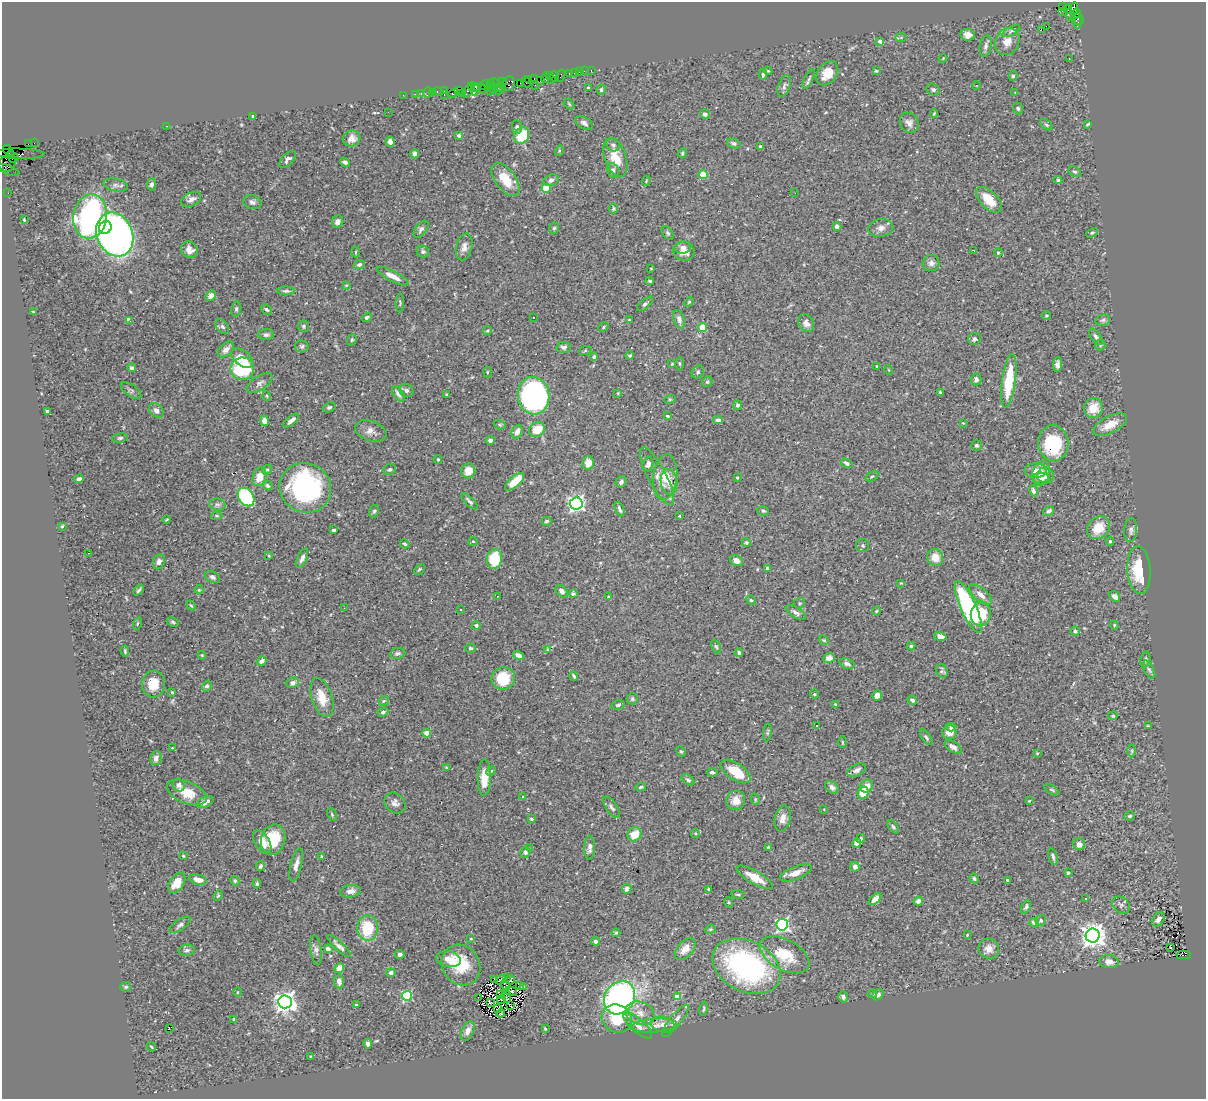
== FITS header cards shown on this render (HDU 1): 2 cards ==
NAXIS1  =                 1204
NAXIS2  =                 1097

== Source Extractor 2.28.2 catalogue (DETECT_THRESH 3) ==
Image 1204 x 1097 px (HDU 1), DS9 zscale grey, 1 PNG px = 1 image px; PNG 1208 x 1101 px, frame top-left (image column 1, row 1097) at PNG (2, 2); each listed source drawn as its Kron ellipse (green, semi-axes under 4 px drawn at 4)
Background 0.54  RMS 0.021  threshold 0.0639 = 3 sigma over >= 5 px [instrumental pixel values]
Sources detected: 476; all 476 listed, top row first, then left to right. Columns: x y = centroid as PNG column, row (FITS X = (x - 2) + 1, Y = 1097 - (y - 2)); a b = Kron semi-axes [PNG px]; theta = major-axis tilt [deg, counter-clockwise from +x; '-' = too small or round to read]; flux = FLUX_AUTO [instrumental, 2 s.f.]
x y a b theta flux
1062 7 3 2 - 7.5
1068 9 4 3 - 120
1062 11 3 3 - 1.4
1072 11 9 4 68 380
1076 13 5 3 - 110
1077 19 6 5 - 61
1078 23 6 2 77 35
1046 26 2 2 - 690
1041 30 3 2 - 7.3
1011 31 10 4 26 3.4
968 35 7 5 -9 9.2
901 38 6 4 0 1.6
880 41 4 3 - 6.8
1007 42 14 11 61 16
986 46 11 5 78 5
943 58 4 3 - 1.2
1069 59 2 2 - 0.98
591 70 2 2 - 4.6
584 71 2 2 - 3.4
768 71 4 3 - 1.4
876 71 4 3 - 1.6
579 72 2 2 - 6.6
574 73 2 2 - 7
827 73 13 9 54 21
569 74 3 3 - 80
763 74 5 4 - 2.7
550 76 2 2 - 23
560 76 6 2 72 12
1013 76 5 4 - 2.6
554 77 5 2 - 29
534 78 3 2 - 17
545 78 5 3 - 42
528 79 4 4 - 55
809 79 11 4 65 3.5
540 80 3 2 - 33
551 80 2 2 - 68
502 82 4 2 - 20
526 82 5 3 - 48
495 83 5 4 - 40
520 83 2 2 - 13
509 84 7 6 - 120
485 85 6 3 28 44
491 85 4 2 - 13
535 85 3 2 - 27
976 85 4 3 - 1.3
474 86 3 3 - 26
784 86 11 6 71 5
501 87 5 3 - 38
588 87 3 3 - 2.3
479 88 12 2 -6 61
492 88 5 2 - 13
498 89 5 5 - 120
601 89 5 4 - 2.9
459 90 2 2 - 8.6
469 90 9 4 55 36
475 90 5 3 - 60
482 90 4 3 - 40
933 90 7 5 -31 3.6
444 91 3 2 - 25
490 91 4 2 - 11
432 92 3 2 - 3.4
438 92 5 3 - 27
1015 92 3 3 - 1.4
421 93 3 2 - 12
428 93 5 2 - 24
453 93 5 3 - 62
462 93 2 2 - 27
415 94 2 2 - 16
403 95 2 2 - 6.1
444 95 3 2 - 13
569 104 6 4 -45 1.7
1018 108 6 5 - 2.6
388 112 2 2 - 0.71
705 114 5 4 - 4.7
934 114 4 3 - 1.6
253 117 4 3 - 3.1
584 123 10 5 -30 5.1
909 123 10 9 - 8
1088 124 4 2 - 1.9
1046 125 7 4 -38 2.3
166 126 3 2 - 1.3
517 127 7 5 -82 3
459 135 3 3 - 2.8
522 135 9 7 58 47
352 139 9 8 - 8.9
390 142 5 4 - 4.9
34 143 2 2 - 5.5
734 143 7 5 -18 3.4
29 144 4 2 - 19
613 145 7 6 - 3.9
760 146 3 3 - 1.8
7 149 4 4 - 20
559 151 5 3 - 1.4
682 153 5 4 - 1.8
19 154 25 5 -2 89
415 154 4 4 - 4.8
11 155 4 4 - 380
615 157 20 10 -71 24
14 158 5 3 - 270
288 159 10 5 45 4.6
345 162 5 3 - 4.2
7 163 9 7 31 110
9 170 12 4 -22 9.4
613 171 7 6 - 5.1
1075 172 6 4 -33 2.9
703 175 4 4 - 45
506 180 19 10 -54 32
551 180 8 5 18 5.7
1058 180 4 4 - 2
646 181 5 3 - 1.2
152 184 6 4 86 4.4
116 185 12 6 -11 5.6
546 188 4 4 - 46
8 193 2 2 - 7.3
795 193 2 2 - 1.6
191 199 10 6 26 6.8
989 200 16 8 -46 26
252 202 9 7 -19 5
613 209 5 4 - 1.7
90 216 22 16 81 400
24 220 3 2 - 1.6
338 222 6 5 - 6.2
837 226 4 4 - 5.5
105 227 7 6 - 72
554 228 6 5 - 2.3
881 228 12 9 10 8.5
421 229 10 5 51 4.4
668 233 7 5 -52 2.8
1092 233 6 4 29 2.1
115 234 22 18 -67 890
464 247 13 8 76 8.6
682 247 8 6 6 5.6
189 250 9 8 - 9.9
423 251 6 6 - 3.6
684 251 11 9 -18 11
974 251 3 2 - 0.88
356 252 5 3 - 1.5
998 253 4 4 - 2.1
931 263 8 8 - 6.4
359 265 5 4 - 3.2
651 268 3 2 - 1
393 276 17 5 -27 13
650 281 4 3 - 2.1
346 285 4 3 - 1.3
286 291 8 4 0 3.5
211 296 6 5 - 8.2
689 302 5 4 - 1.6
400 303 9 4 -90 2.1
645 304 10 4 41 3.9
236 309 7 5 80 3.1
266 309 6 4 -43 2.7
33 312 3 2 - 1.1
1046 316 4 3 - 1.7
367 317 5 3 - 3
533 317 2 2 - 1.3
679 319 9 5 -71 5.2
629 320 3 3 - 1.5
1103 320 7 5 16 2.9
130 321 3 2 - 16
806 323 9 7 -61 8
304 326 5 5 - 2.6
222 327 8 5 -50 3.9
603 327 5 3 - 1.9
702 328 4 4 - 42
487 331 5 3 - 1.4
266 335 8 5 2 4.3
1096 337 9 4 -53 4
974 339 6 6 - 3.7
352 340 6 4 68 2.3
1100 345 5 5 - 2.3
302 346 7 6 - 3.4
564 347 7 5 0 3.9
226 349 10 6 43 7.2
585 351 7 4 20 1.5
630 355 4 4 - 2
594 357 4 3 - 3
242 358 12 7 -40 13
679 363 7 3 -89 1.7
672 364 4 3 - 1.4
1057 364 7 4 87 5.2
876 366 3 2 - 1.1
132 368 4 4 - 4.4
242 369 11 11 - 110
889 370 5 3 - 1.1
487 372 5 3 - 1.5
698 372 7 5 54 2.8
976 379 6 5 - 6.2
1009 381 27 6 82 70
707 382 5 5 - 2.6
260 383 15 7 33 6.3
131 390 12 5 -35 3.8
406 390 7 6 - 4.1
940 392 4 3 - 1.8
618 393 4 3 - 1.3
398 394 9 5 -53 6.1
446 394 3 2 - 1.2
267 396 5 3 - 1.3
534 396 19 15 -82 390
670 399 6 3 18 1.6
737 405 5 4 - 2.7
329 407 6 4 20 3
1093 408 10 9 - 24
47 411 3 3 - 2.7
156 411 8 6 -44 6.5
667 416 3 3 - 3.7
718 420 5 4 - 4.8
264 421 5 4 - 8.7
291 421 9 4 40 6
963 423 3 3 - 0.97
499 425 6 4 -19 2.2
1110 425 18 8 27 21
537 429 8 7 - 28
371 431 16 10 -19 10
517 432 7 5 67 7.3
120 438 8 5 8 2.9
490 440 4 4 - 4.1
1053 443 18 15 -85 100
976 445 5 5 - 3
438 459 4 3 - 1.7
588 463 7 5 72 15
847 463 6 4 -33 4.5
648 464 7 5 71 6.2
390 469 6 5 - 2.9
267 470 5 4 - 2
1035 470 11 7 1 12
468 471 7 7 - 14
1041 473 12 9 75 11
1046 475 8 8 - 7.7
657 476 32 9 -62 15
872 476 7 4 30 2.3
259 477 9 6 69 18
665 477 23 12 83 26
737 477 3 3 - 1.5
79 479 4 4 - 3.8
1041 479 8 6 -3 6.3
515 482 12 5 42 33
621 482 6 5 - 4.2
669 482 13 8 -84 15
268 486 5 4 - 3.4
305 488 26 24 -28 250
1033 491 6 4 -73 4.1
246 497 10 7 -55 120
469 501 10 4 -45 3.6
217 504 8 6 -15 4.1
576 504 6 6 - 390
619 509 8 3 -67 3.5
374 511 6 5 - 2.5
763 511 6 4 -26 2.8
1049 511 6 4 33 3.7
217 516 5 4 - 1.6
679 516 4 3 - 1.6
167 519 4 2 - 1.2
547 521 5 4 - 3
62 526 4 3 - 1.7
1098 528 12 10 42 29
334 530 4 3 - 4.2
1131 530 12 6 86 5.2
473 541 5 3 - 1.2
1110 541 4 3 - 2.2
746 542 4 4 - 2
405 544 5 4 - 2.1
863 546 6 6 - 3
88 553 2 2 - 0.84
269 556 3 2 - 1.1
935 557 8 7 - 16
302 558 10 4 67 5.5
494 559 10 7 82 52
736 561 7 5 -31 9.4
159 562 8 6 67 5.7
767 568 4 3 - 2.1
419 569 6 4 45 2.4
1139 570 24 11 -86 54
212 577 8 5 -26 4.6
901 583 4 3 - 1.1
139 590 6 3 46 2.6
199 590 4 4 - 1.3
562 591 7 5 -45 5.5
573 594 4 4 - 3.1
981 595 13 6 -41 9.8
497 596 3 2 - 0.98
1114 596 6 5 - 5
608 597 3 3 - 1.2
751 600 5 4 - 2
799 603 6 5 - 2.3
191 605 5 3 - 1.6
968 607 28 8 -66 220
344 608 2 2 - 0.85
461 610 3 3 - 3.9
876 611 4 4 - 1.6
796 613 11 5 -31 5
981 614 12 10 82 45
173 622 6 4 -27 2.2
137 624 6 3 71 1.5
476 625 4 4 - 3.9
1114 625 4 4 - 1.5
1075 631 5 4 - 2.8
940 636 6 4 -13 7.3
824 640 5 4 - 1.7
911 646 4 4 - 2.2
716 647 7 4 -64 2.3
471 648 5 4 - 2.9
548 650 4 2 - 1.7
125 651 5 3 - 2.1
397 653 8 5 7 3.6
739 653 4 3 - 2.9
202 655 4 3 - 1.3
518 655 6 4 -35 5.7
829 658 6 4 8 10
1145 659 8 5 81 3
261 661 5 4 - 4.6
847 664 8 5 -17 4.7
1149 670 10 5 -64 3.5
942 671 7 5 -65 3.3
574 676 5 2 - 2.4
503 678 12 11 - 49
292 683 6 5 - 6.8
153 684 13 11 83 26
207 686 5 4 - 2.7
172 692 3 2 - 1.3
814 694 4 4 - 1.5
877 695 5 5 - 8.8
322 698 20 10 -72 26
632 699 6 5 - 2.9
912 700 5 4 - 4
384 701 5 4 - 2
836 704 4 3 - 1.8
618 705 7 4 16 2.8
383 712 5 4 - 2.9
1113 716 5 4 - 1.7
817 725 2 2 - 1.5
1149 726 3 2 - 2.9
951 727 5 4 - 2.7
768 732 9 3 81 2.1
949 732 7 7 - 12
427 733 4 4 - 24
926 737 9 4 -55 2.8
842 742 5 3 - 1.4
953 747 9 5 -33 5.9
172 748 2 2 - 0.85
681 751 5 4 - 2.1
1132 751 6 4 90 1.9
1037 753 4 4 - 1.3
156 758 7 5 76 7.1
446 767 3 3 - 0.98
857 770 10 5 27 6.3
491 771 5 3 - 1.8
735 771 17 8 -34 37
712 772 5 4 - 3.8
484 777 18 6 88 30
688 780 7 4 -38 3.6
179 785 6 6 - 4.1
867 786 6 6 - 11
641 787 5 3 - 2.1
832 787 7 5 -42 6.1
1052 790 8 3 -30 2.1
187 792 21 11 -22 30
863 793 6 5 - 31
523 797 4 4 - 1.7
755 799 6 3 -72 1.8
736 800 10 9 - 16
1029 801 4 3 - 1.1
205 802 9 5 26 10
395 803 11 9 -43 7.4
611 807 12 5 -55 4.8
824 809 4 3 - 1
332 815 7 4 -63 2
1130 816 5 5 - 3
783 818 13 7 76 11
531 819 3 3 - 2.1
893 827 7 4 -53 2.6
695 833 4 4 - 1.7
634 834 7 6 - 22
861 838 5 4 - 2.3
273 840 15 12 76 47
262 842 13 7 -58 18
856 843 4 4 - 7.8
1079 844 6 6 - 8.3
768 847 3 2 - 1.4
529 848 3 2 - 2.3
590 848 12 5 88 5.7
525 852 5 5 - 3.7
183 856 3 2 - 1.4
322 856 3 3 - 1.4
1053 857 9 4 -75 3.2
296 865 17 5 77 8.6
261 866 5 4 - 3.5
855 867 5 4 - 5.6
796 873 17 6 21 15
1068 873 4 3 - 2.2
755 877 20 6 -30 23
974 879 5 4 - 2.6
198 880 9 5 -14 13
1007 880 3 3 - 1.9
235 881 5 4 - 2.4
177 883 11 7 55 24
257 884 4 3 - 2
627 889 5 4 - 6.7
709 889 3 3 - 2.3
350 891 10 6 9 8.5
738 894 7 3 -9 1.9
218 896 6 4 67 1.9
875 899 7 4 43 7.5
1086 899 3 2 - 1.1
918 901 5 4 - 6.6
728 902 5 3 - 1.3
1121 905 10 7 -43 4.8
1026 907 7 4 63 2.9
1158 919 8 5 52 7.3
1041 921 5 5 - 2.9
1034 922 5 4 - 5.3
180 925 12 5 35 4.7
782 925 6 5 - 250
368 928 13 10 88 63
710 929 5 4 - 1.9
616 933 4 3 - 1.6
967 935 3 3 - 1.3
1093 936 7 7 - 1300
471 939 4 2 - 1
595 941 4 4 - 5.1
339 946 15 4 -43 6.4
1170 948 2 2 - 2.2
328 949 4 3 - 11
685 949 13 7 49 16
989 949 10 9 - 11
187 950 8 5 10 3.9
316 950 15 5 -82 5.5
400 954 5 4 - 4.1
785 955 27 15 -28 50
1184 955 7 3 -1 190
448 959 12 8 -10 14
1109 962 9 6 -4 10
461 965 21 18 -57 50
746 966 36 25 -27 340
339 968 5 4 - 11
391 973 4 4 - 9.1
507 978 3 2 - 2.4
495 979 3 2 - 0.68
501 980 5 2 - 0.76
510 980 5 3 - 2.7
339 982 6 5 - 6.1
505 985 5 2 - 1.1
519 986 2 2 - 0.32
126 987 5 5 - 2.6
523 987 4 3 - 0.53
511 991 6 2 -13 1.5
238 992 4 3 - 1.1
872 994 5 4 - 1.9
500 995 2 2 - 1.1
878 995 6 4 42 3.4
407 996 5 5 - 130
506 996 7 2 -73 1.1
678 996 4 4 - 27
478 997 2 2 - 0.97
843 997 5 5 - 4.3
619 998 17 14 54 460
502 1000 4 2 - 1.1
285 1002 7 6 - 900
491 1003 4 3 - 0.75
356 1004 3 3 - 1.4
511 1006 3 2 - 2.1
498 1009 4 2 - 1
704 1009 7 3 80 1.9
501 1013 4 2 - 0.066
640 1013 15 11 -19 17
234 1019 4 3 - 2
617 1019 15 13 -24 43
675 1021 20 6 52 9.9
663 1025 12 8 -13 7.5
638 1026 18 6 -41 9.7
654 1026 22 7 5 14
169 1029 3 2 - 20
545 1029 3 2 - 1.3
468 1031 10 6 65 8.8
368 1044 4 4 - 6
151 1047 5 3 - 1.4
310 1057 3 2 - 1.5